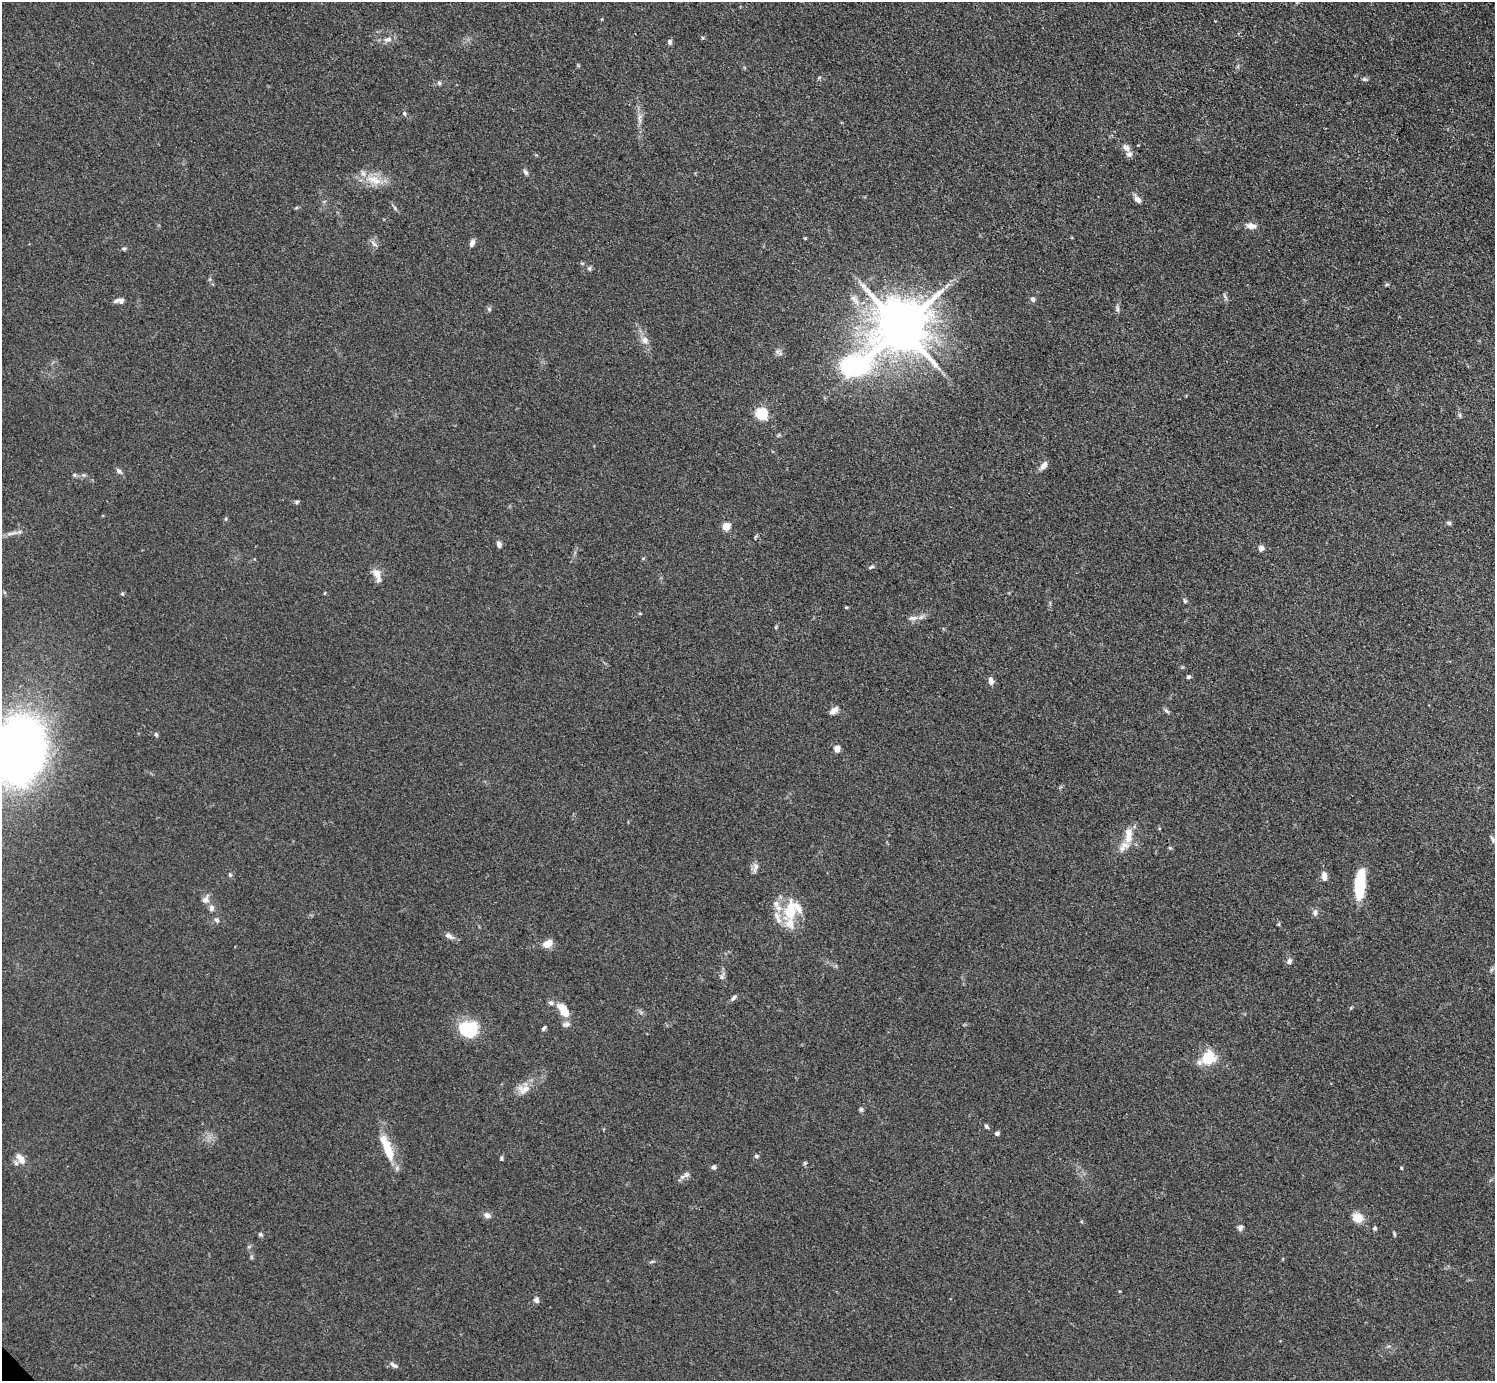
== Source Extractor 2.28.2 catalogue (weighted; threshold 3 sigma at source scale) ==
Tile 10 of 4 x 4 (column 2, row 3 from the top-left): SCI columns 1504-2996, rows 1544-2922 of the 5990 x 5988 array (HDU 1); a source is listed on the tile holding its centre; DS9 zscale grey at full resolution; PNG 1497 x 1383 px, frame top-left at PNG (2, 2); no overlay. Shown black and unused: <1% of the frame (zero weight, under 3 of 4 exposures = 1% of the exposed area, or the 3 px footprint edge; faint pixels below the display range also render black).
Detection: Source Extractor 2.28.2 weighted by HDU 2 'WHT'; one run over the whole footprint, this tile lists its part. Background 0.101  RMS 0.0065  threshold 0.0292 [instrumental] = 3 sigma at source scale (4.5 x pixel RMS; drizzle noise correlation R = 1.50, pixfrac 1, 0.05/0.05 arcsec/px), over >= 5 px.
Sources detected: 108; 8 inside a brighter listed object's ellipse — not listed separately; the other 100 listed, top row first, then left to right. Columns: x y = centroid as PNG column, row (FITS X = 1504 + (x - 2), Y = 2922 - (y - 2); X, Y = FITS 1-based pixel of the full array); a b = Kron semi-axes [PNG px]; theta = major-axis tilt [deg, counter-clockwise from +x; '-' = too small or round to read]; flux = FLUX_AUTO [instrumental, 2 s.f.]
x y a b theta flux
388 39 12 7 21 3.6
670 42 7 5 -90 1.6
819 78 5 5 - 0.83
1365 79 7 5 -19 1.2
439 83 6 5 - 1.2
404 113 6 5 - 1
640 118 14 4 -87 3.2
1126 148 12 7 -37 3.2
525 172 9 5 -56 1.6
374 180 25 11 -22 12
1138 200 10 6 -50 3.3
296 208 6 3 18 0.77
395 208 7 4 -72 1
1251 226 13 7 -10 4.5
805 238 3 3 - 0.75
472 243 9 5 66 2.9
373 244 11 5 -49 2.2
124 249 5 5 - 1.1
589 268 6 6 - 1.3
1225 296 9 3 -50 1
1033 299 6 6 - 1.8
855 300 20 7 -54 6.4
121 301 7 6 - 1.9
489 309 6 5 - 1.1
1117 309 11 4 -89 1.6
900 328 28 14 40 4100
645 340 11 9 -50 4.2
780 353 6 6 - 1.8
761 413 6 6 - 79
1460 415 6 4 -71 0.98
1044 465 12 6 51 3.5
119 471 9 6 -30 1.7
74 475 6 5 - 0.96
297 502 6 5 - 1.1
226 519 5 3 - 0.73
1449 523 6 5 - 1.3
726 526 5 5 - 18
12 533 21 4 10 3.6
499 544 8 5 -80 2.3
1261 548 6 6 - 2.8
871 567 8 3 21 1.1
377 575 18 8 -69 5.6
325 593 5 3 - 0.54
122 594 5 4 - 0.76
1185 601 5 5 - 0.95
846 607 5 3 - 0.63
913 618 13 6 3 3.4
776 627 6 3 72 0.71
1188 677 5 5 - 1.1
991 681 11 6 -83 2.9
834 710 11 6 35 3.6
1166 711 8 5 -45 1.5
156 734 6 5 - 1.1
837 749 6 6 - 4.1
19 750 39 26 75 810
1128 835 24 10 89 9.4
1492 839 9 5 -58 1.4
1170 848 5 4 - 0.76
755 867 14 7 76 2.9
230 875 6 5 - 1
1324 876 10 6 -84 3.8
1360 884 31 10 85 30
205 899 12 7 59 3.4
211 908 8 7 - 2.5
790 910 31 17 80 23
1315 913 8 7 - 2.3
217 920 8 6 -48 1.7
1279 924 6 3 71 0.67
449 936 14 6 -25 3
548 944 10 7 36 7.9
1289 961 7 6 - 2.3
721 977 7 4 90 1.4
733 998 9 5 51 1.6
551 1003 8 6 -13 1.8
563 1010 18 8 -56 13
566 1024 12 6 3 2.2
544 1028 7 4 57 1.3
468 1029 21 16 0 29
1208 1058 16 15 - 18
524 1089 18 13 22 7.6
861 1109 5 5 - 1.1
986 1126 6 4 -45 1.3
997 1133 5 4 - 2
388 1150 31 10 -72 18
756 1156 5 4 - 1.1
501 1158 6 4 88 0.97
21 1159 18 9 -55 5.9
804 1163 6 4 89 0.87
714 1167 6 5 - 1.7
1401 1168 4 3 - 0.62
686 1175 9 7 42 2.4
487 1215 10 7 -23 2.7
1358 1218 13 11 -35 7.7
1240 1228 7 6 - 1.9
1375 1228 5 4 - 1.1
260 1234 7 5 -13 1.2
1394 1234 7 3 -81 0.87
652 1262 6 4 20 0.92
536 1300 8 6 -52 1.9
393 1365 11 5 -33 2.1
Isophote crosses this tile's border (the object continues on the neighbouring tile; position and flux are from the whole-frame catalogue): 1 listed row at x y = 19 750